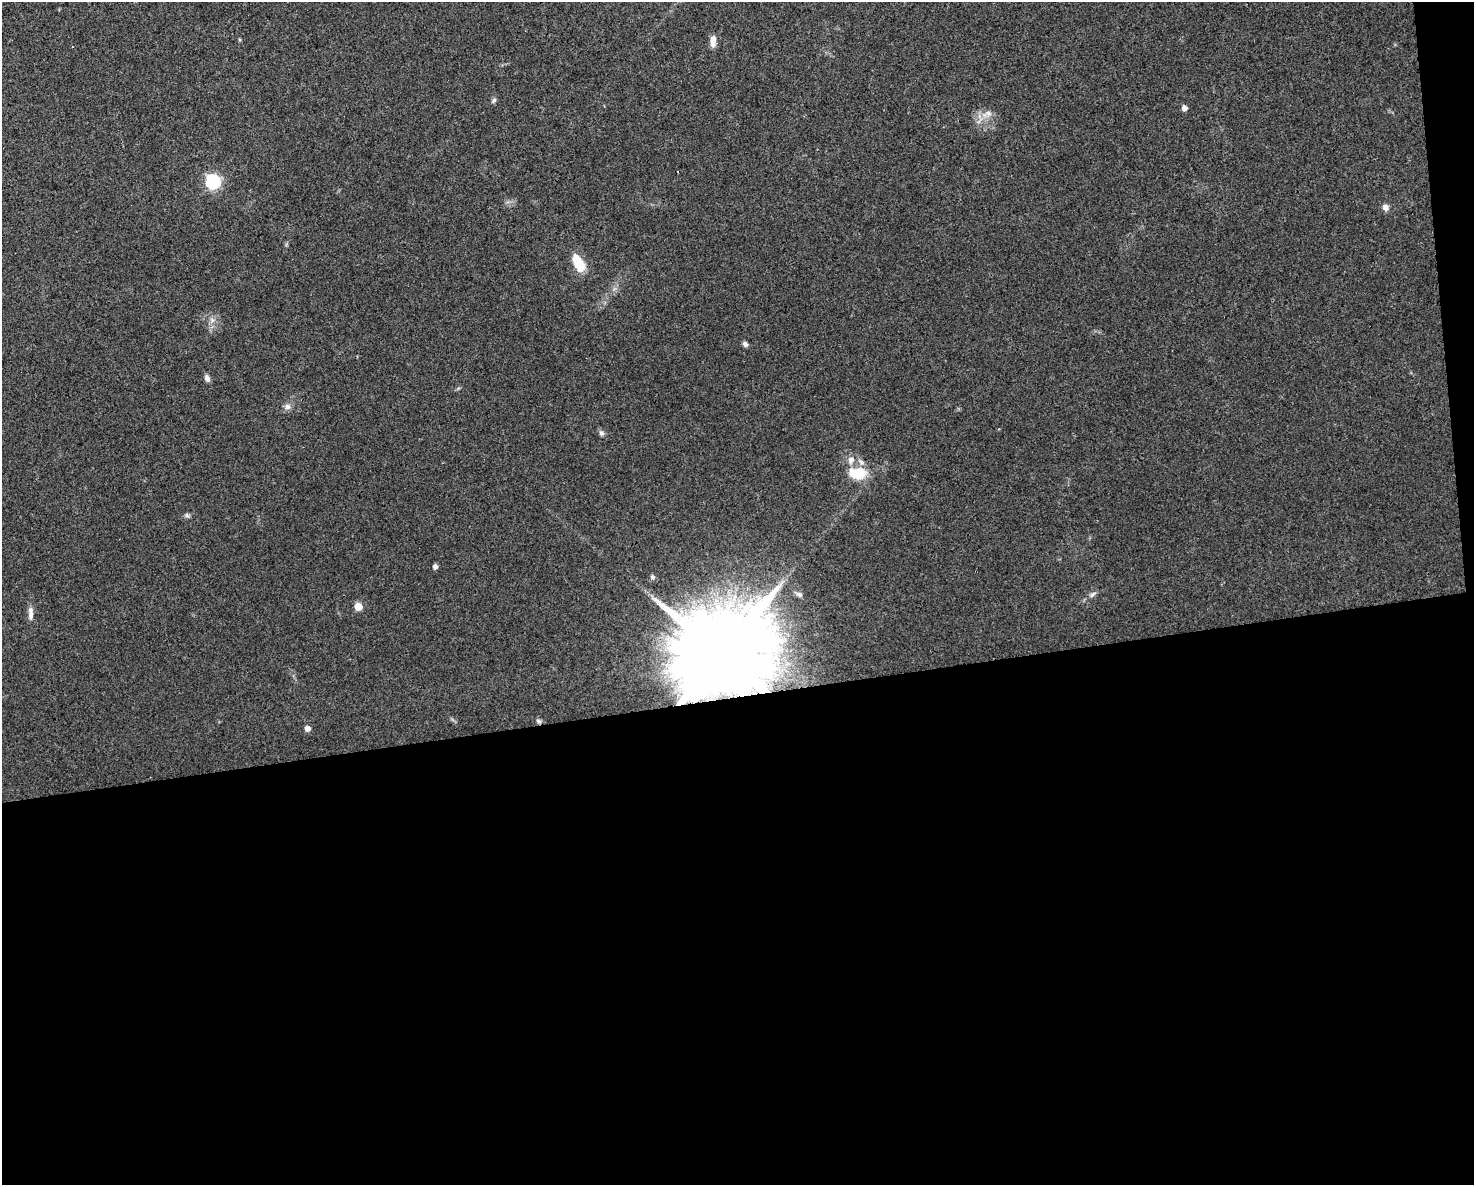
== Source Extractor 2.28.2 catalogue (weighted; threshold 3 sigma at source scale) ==
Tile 12 of 3 x 4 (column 3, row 4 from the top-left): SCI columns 3007-4478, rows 1-1183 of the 4497 x 4732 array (HDU 1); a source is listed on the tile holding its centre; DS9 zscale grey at full resolution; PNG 1476 x 1187 px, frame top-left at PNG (2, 2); no overlay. Shown black and unused: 42% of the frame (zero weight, under 3 of 4 exposures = <1% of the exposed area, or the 3 px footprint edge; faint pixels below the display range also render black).
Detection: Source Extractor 2.28.2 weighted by HDU 2 'WHT'; one run over the whole footprint, this tile lists its part. Background 0.0311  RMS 0.0039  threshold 0.0175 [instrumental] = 3 sigma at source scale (4.5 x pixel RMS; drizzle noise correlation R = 1.50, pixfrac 1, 0.0396/0.0396 arcsec/px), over >= 5 px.
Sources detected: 26; all 26 listed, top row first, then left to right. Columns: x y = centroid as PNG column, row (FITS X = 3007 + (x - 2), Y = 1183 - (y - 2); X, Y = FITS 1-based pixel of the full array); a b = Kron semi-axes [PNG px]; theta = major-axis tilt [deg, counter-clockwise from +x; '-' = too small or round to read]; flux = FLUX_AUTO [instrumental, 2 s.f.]
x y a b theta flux
240 39 5 4 - 0.46
713 41 13 6 90 3.3
494 100 8 5 51 0.87
1184 108 6 5 - 1.9
988 113 11 8 -11 2.4
213 181 6 6 - 78
1385 207 8 6 -48 2.1
579 263 18 9 -61 11
212 320 8 6 -46 1.4
745 344 7 5 -44 1.3
207 378 9 6 -69 1.5
287 407 9 8 - 1.7
601 433 8 6 -72 1.2
851 460 12 10 67 2.9
861 462 9 7 -43 1.6
858 474 16 10 -6 14
187 516 8 5 -52 0.8
435 567 5 4 - 1.6
652 577 7 6 - 0.91
1093 594 11 5 39 1.3
799 595 9 6 -25 1.4
358 607 5 5 - 8.3
31 613 19 6 -89 2.5
721 654 23 21 74 9700
539 721 8 5 -28 0.9
307 728 5 5 - 2.5
Overlapping masked pixels (flux is a lower limit): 2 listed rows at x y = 721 654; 539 721